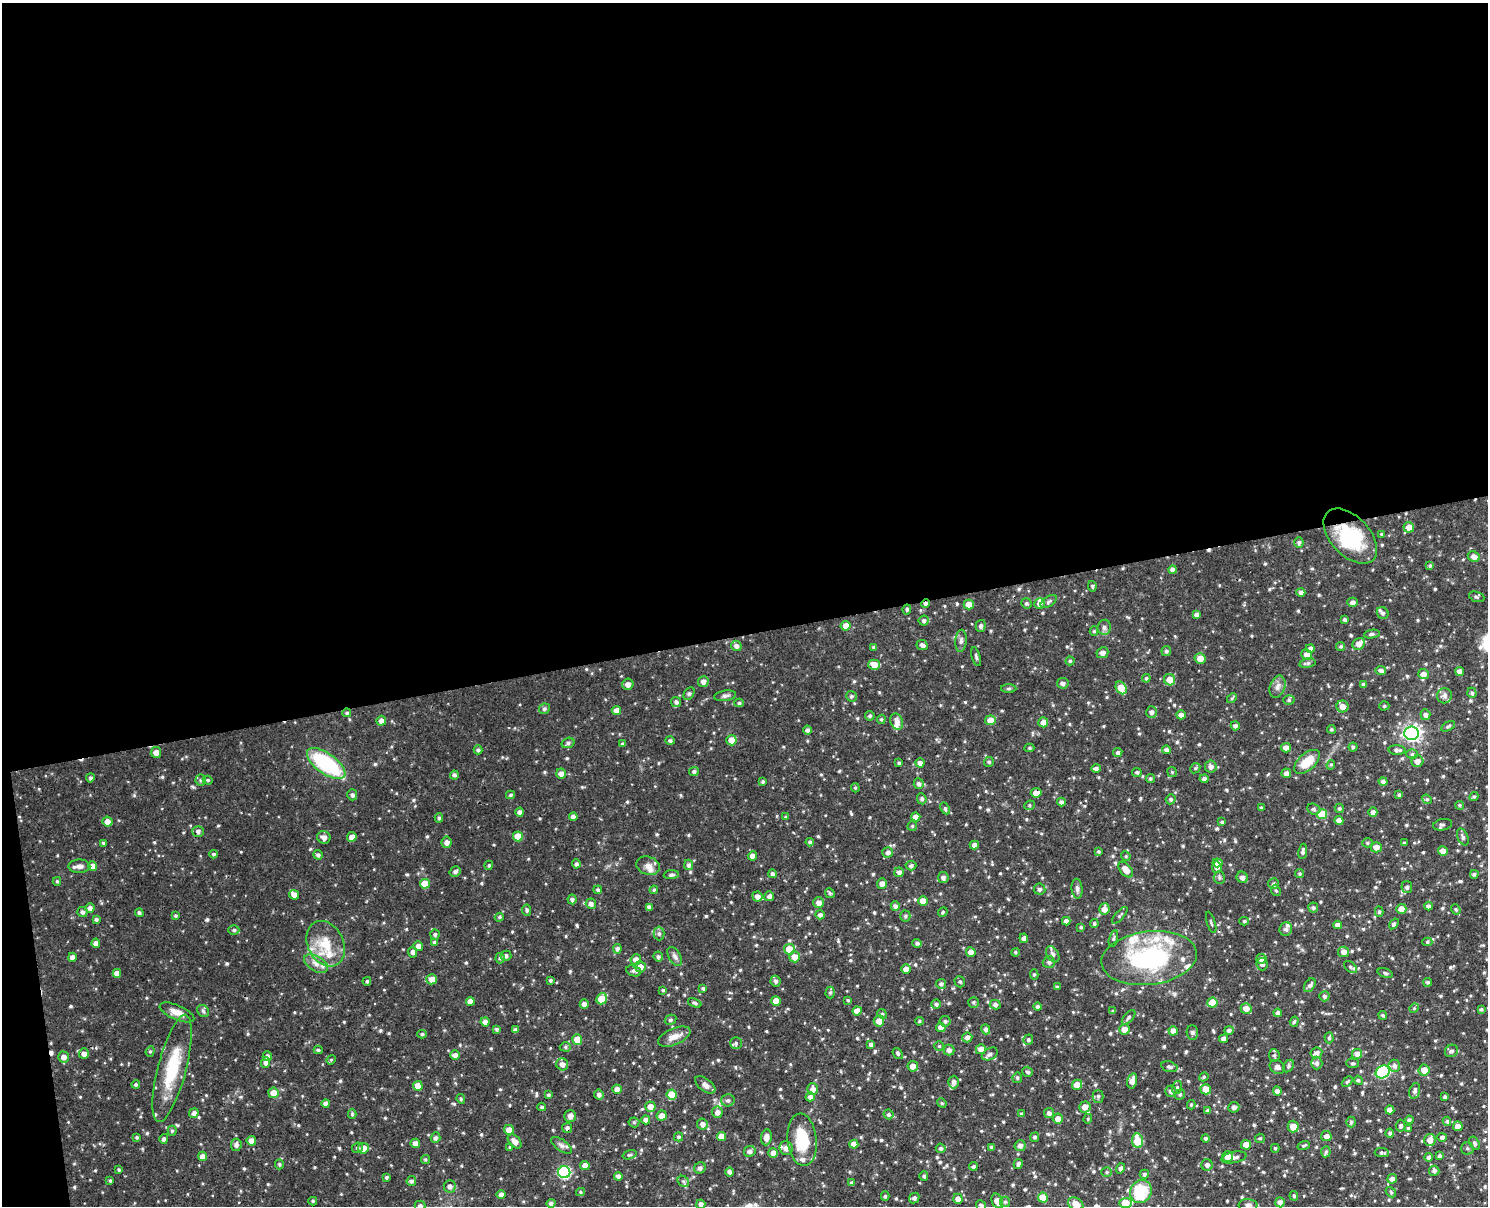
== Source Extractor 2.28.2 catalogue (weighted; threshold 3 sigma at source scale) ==
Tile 1 of 3 x 4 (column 1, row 1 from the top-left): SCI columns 151-1636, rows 3670-4873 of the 4867 x 4930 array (HDU 1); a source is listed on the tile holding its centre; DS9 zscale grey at full resolution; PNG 1490 x 1208 px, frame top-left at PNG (2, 3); each listed source drawn as its Kron ellipse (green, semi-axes under 4 px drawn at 4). Shown black and unused: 53% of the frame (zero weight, under 3 of 4 exposures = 6% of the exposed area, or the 3 px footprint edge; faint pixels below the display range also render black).
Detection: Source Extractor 2.28.2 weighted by HDU 2 'WHT'; one run over the whole footprint, this tile lists its part. Background 0.0567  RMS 0.0039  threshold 0.0174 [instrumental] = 3 sigma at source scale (4.5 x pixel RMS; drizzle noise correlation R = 1.50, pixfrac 1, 0.05/0.05 arcsec/px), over >= 5 px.
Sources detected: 719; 2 inside a brighter object's white glare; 3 cosmic-ray / hot-pixel residue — neither listed nor drawn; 19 inside a brighter listed object's ellipse — not listed separately; of the other 695, all 500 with FLUX_AUTO >= 0.51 (the completeness limit of this list) listed and drawn (195 fainter detections not listed), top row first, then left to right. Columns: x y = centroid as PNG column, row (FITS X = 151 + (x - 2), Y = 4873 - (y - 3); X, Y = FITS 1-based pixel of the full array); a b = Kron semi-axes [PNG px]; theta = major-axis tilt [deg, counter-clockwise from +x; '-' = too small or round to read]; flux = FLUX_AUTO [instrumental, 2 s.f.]
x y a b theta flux
1409 527 5 5 - 3
1382 534 4 3 - 0.58
1350 536 33 19 -46 23
1299 542 5 4 - 0.89
1474 557 6 5 - 2
1430 566 4 3 - 0.58
1173 570 4 4 - 1.5
1092 586 5 4 - 0.61
1301 592 4 4 - 1.2
1477 597 8 5 -20 0.71
1049 602 9 5 33 0.91
1353 602 5 4 - 1.5
1026 603 5 5 - 0.77
926 604 5 4 - 1
969 604 5 5 - 3.6
1039 604 5 5 - 1.6
907 609 5 4 - 0.61
1383 613 6 5 - 1.2
1197 615 4 4 - 1.5
1345 620 4 4 - 0.89
924 621 5 5 - 1
846 626 5 5 - 2.7
981 626 6 5 - 0.88
1104 627 7 6 - 1.3
1094 631 5 4 - 0.61
1372 634 8 4 9 0.97
961 641 11 5 85 1.3
1359 644 6 5 - 2.4
922 645 6 5 - 1.4
736 646 5 5 - 1.4
1341 646 4 4 - 0.62
874 647 4 4 - 0.89
1310 648 4 4 - 1.3
1166 651 5 4 - 0.88
1102 653 6 5 - 1.6
1307 655 5 5 - 2.5
976 657 10 3 -74 0.68
1200 658 5 5 - 3.3
1070 661 4 4 - 0.59
1307 663 8 4 11 0.95
874 665 6 5 - 4.9
1381 670 5 4 - 1.2
1460 672 4 4 - 2.2
1423 674 5 5 - 2.2
1146 678 4 4 - 0.61
1170 680 6 5 - 4.1
703 682 5 5 - 1.7
1063 683 5 5 - 1.2
628 684 6 5 - 1.8
1363 684 4 4 - 0.69
1277 687 11 7 72 1.9
1009 688 7 4 1 0.59
1121 688 7 5 -56 5.8
1472 693 5 4 - 0.74
689 694 7 5 62 0.72
725 696 11 5 8 1.1
851 696 5 5 - 0.74
1444 696 7 7 - 1.2
1232 698 6 3 45 0.53
1289 700 5 5 - 0.8
676 702 5 5 - 0.99
739 703 5 4 - 0.65
1342 706 6 6 - 3.1
1384 706 5 4 - 0.64
544 709 5 5 - 0.9
616 710 5 4 - 2.5
1151 712 6 5 - 1.4
347 713 4 4 - 0.72
1181 715 4 4 - 1.7
1425 715 5 5 - 1.3
870 716 5 4 - 0.78
881 719 5 4 - 0.53
990 720 5 5 - 3.9
381 721 5 5 - 2
897 722 8 6 -71 2
1043 722 5 5 - 2.5
1235 726 4 4 - 1.1
1448 726 7 4 30 0.7
1331 729 4 4 - 0.61
808 730 4 4 - 1.2
1411 733 7 7 - 130
731 740 5 5 - 3.5
670 741 4 4 - 0.77
568 743 6 5 - 0.99
622 744 4 4 - 0.54
1353 747 4 4 - 0.65
1029 748 5 4 - 0.59
1286 748 5 4 - 2.4
478 750 4 4 - 0.79
1166 750 4 4 - 1.3
1397 750 8 5 -4 1.3
156 752 5 5 - 2.1
1118 753 5 4 - 0.93
1412 754 6 5 - 0.75
1417 761 6 6 - 2.1
989 762 5 5 - 0.66
1307 762 15 8 41 7.9
899 763 4 4 - 0.62
920 763 5 4 - 1.5
326 764 22 10 -35 32
1331 765 5 4 - 0.52
1211 767 6 6 - 1.6
1096 768 5 4 - 0.93
1195 768 5 4 - 0.54
694 771 5 4 - 0.98
1137 772 5 4 - 0.82
1172 772 5 5 - 0.52
1286 773 5 5 - 1.6
561 774 5 5 - 2
454 775 4 4 - 0.88
90 778 4 4 - 0.73
1150 779 5 4 - 0.67
1204 779 4 4 - 1.1
201 780 5 5 - 0.64
208 780 5 4 - 0.54
763 781 3 3 - 0.61
1383 781 4 4 - 1.4
919 784 5 5 - 1.1
855 788 4 4 - 0.53
1036 793 5 4 - 2.7
352 795 5 5 - 0.96
510 795 4 3 - 0.59
1399 795 4 4 - 0.69
1474 797 5 4 - 0.54
922 799 5 4 - 0.8
1171 799 5 4 - 0.71
1427 799 5 4 - 0.54
1061 802 4 4 - 1.2
1029 805 5 4 - 0.57
1460 805 4 4 - 0.55
945 808 6 4 -64 0.61
1261 808 4 4 - 0.6
1339 808 5 4 - 0.69
1314 809 7 5 -21 0.72
520 812 4 4 - 1.3
1373 812 4 4 - 1.7
1322 814 5 5 - 9.4
573 817 4 4 - 1.7
786 817 4 4 - 0.54
916 817 4 4 - 2.6
439 818 4 4 - 0.68
1339 820 4 4 - 2.3
107 822 5 5 - 2.7
1222 822 4 3 - 0.63
1442 825 10 5 11 0.99
912 826 5 5 - 0.52
198 831 5 5 - 1.3
518 836 5 5 - 5.3
324 837 7 6 - 1.9
352 837 5 5 - 2.5
1463 837 9 5 -67 0.96
446 842 6 5 - 1.8
810 842 4 4 - 0.83
103 843 4 3 - 0.69
1367 843 5 4 - 0.67
1404 843 3 3 - 0.52
974 845 4 4 - 1.7
1376 847 5 5 - 2.6
1098 851 4 4 - 0.6
1303 851 7 3 83 0.92
1443 851 5 5 - 2.3
888 852 5 5 - 1.3
214 854 4 4 - 0.7
318 855 5 4 - 0.94
752 856 5 4 - 2
1126 856 5 4 - 0.53
1218 863 5 4 - 2.3
576 864 4 4 - 1.1
489 865 4 4 - 0.58
688 865 5 4 - 1
79 866 11 6 1 1.8
93 866 5 4 - 3.1
648 866 12 9 -18 2.3
911 866 5 5 - 0.92
1217 867 5 5 - 1.8
1126 870 9 5 -49 3.9
455 872 5 5 - 1.2
899 872 5 5 - 1.4
772 874 4 3 - 0.95
1300 874 4 4 - 0.56
1474 874 4 4 - 0.81
671 875 7 4 3 0.8
943 877 5 5 - 1.4
1242 877 6 5 - 1.7
1219 878 6 5 - 0.76
57 881 4 4 - 0.58
882 883 5 4 - 1.9
425 884 5 5 - 6.2
1274 884 5 5 - 0.92
1407 887 6 5 - 1.1
1040 889 6 5 - 1.1
1077 889 10 5 -85 1.1
598 890 4 4 - 0.73
654 890 4 3 - 0.52
1276 890 6 4 -67 0.61
830 893 5 4 - 0.63
294 895 5 4 - 2.2
757 896 5 5 - 1.8
769 896 5 5 - 1.4
572 899 5 4 - 1
923 901 5 5 - 3.4
819 903 5 5 - 2.3
591 904 5 5 - 1.6
895 906 4 4 - 1.2
1428 906 4 4 - 1.2
649 907 4 4 - 1.1
90 908 5 4 - 1.5
1313 908 5 5 - 0.81
1104 909 6 5 - 2.6
1401 909 5 5 - 2.9
1456 909 5 4 - 0.58
527 910 5 4 - 0.71
82 912 5 5 - 1
943 912 5 4 - 0.55
1379 912 5 4 - 0.64
139 913 4 4 - 0.9
175 915 4 4 - 0.53
820 915 4 4 - 1.2
1120 915 10 4 47 0.66
905 916 5 5 - 0.63
499 917 4 4 - 0.58
96 919 4 4 - 0.86
1066 921 4 4 - 1.6
1244 921 5 4 - 0.52
1211 922 11 2 -72 0.53
1094 924 4 4 - 0.6
1394 924 6 3 54 0.68
1338 925 4 4 - 1.8
1081 927 4 3 - 0.54
1286 929 7 6 - 1.1
234 930 5 4 - 0.76
659 933 7 5 -89 1
435 934 5 4 - 0.8
1024 938 5 3 - 1.2
1113 939 8 4 76 0.76
434 942 4 4 - 0.8
1427 942 5 4 - 0.58
96 943 4 4 - 1.4
917 943 5 4 - 0.84
326 944 24 18 -63 10
418 946 5 5 - 1.9
617 949 5 4 - 0.97
789 949 5 5 - 4.9
413 952 5 4 - 1.2
971 952 5 4 - 2.9
1015 952 4 4 - 0.54
1344 952 5 5 - 2.1
1053 954 9 6 -59 1.2
506 956 5 5 - 1.1
658 956 5 5 - 0.8
675 956 10 6 -60 1.3
72 957 4 4 - 2
795 957 5 5 - 3.3
500 958 5 4 - 0.85
1149 958 48 26 7 47
636 959 5 5 - 2.4
1261 959 5 5 - 2.1
1049 962 6 6 - 1.1
316 964 13 7 -31 2.7
1262 964 6 5 - 0.88
640 967 5 5 - 2.5
1350 967 8 4 -39 0.94
906 969 5 4 - 2.4
634 971 8 5 -19 0.84
117 973 4 4 - 2.4
1385 973 8 4 -17 0.78
1034 974 5 4 - 0.58
432 979 5 5 - 3.1
550 980 3 3 - 0.65
367 981 4 4 - 0.67
775 981 5 5 - 0.98
960 982 6 5 - 0.67
1428 982 4 4 - 0.74
941 984 5 5 - 0.92
1310 985 7 5 56 1.1
1057 987 4 4 - 0.57
703 988 3 3 - 0.78
663 990 4 4 - 0.54
830 993 6 4 89 0.71
1324 996 5 5 - 0.97
602 999 6 5 - 6.5
848 1000 4 3 - 0.53
470 1001 4 4 - 2.7
776 1001 5 4 - 3.5
973 1002 5 5 - 0.7
695 1003 7 4 -21 0.69
1212 1003 5 5 - 6.8
584 1004 5 4 - 1.7
936 1004 4 4 - 0.74
995 1005 5 4 - 1.2
1038 1007 4 4 - 1
1246 1008 5 5 - 2.8
1414 1008 5 4 - 0.51
1481 1009 4 3 - 0.64
203 1011 6 5 - 0.82
857 1011 4 4 - 3.2
1113 1011 4 4 - 0.52
177 1012 19 7 -24 3.5
1278 1013 4 4 - 1.3
882 1014 5 4 - 0.53
1383 1015 4 3 - 0.53
1129 1017 9 4 48 0.78
670 1020 6 5 - 0.72
879 1021 5 5 - 3
919 1021 4 3 - 0.52
945 1021 5 5 - 0.91
485 1022 4 4 - 1.9
1294 1022 5 4 - 0.67
941 1027 5 4 - 2
497 1029 4 4 - 0.79
986 1029 5 4 - 1.1
1124 1029 5 5 - 2.9
515 1030 4 3 - 1.1
1229 1030 5 4 - 1.2
1173 1031 5 4 - 2.4
1192 1033 7 5 -88 0.84
422 1034 4 4 - 0.69
674 1037 17 8 23 3.4
967 1037 5 5 - 1.5
1329 1038 5 4 - 0.61
1224 1039 4 4 - 1.9
577 1040 5 5 - 4.6
1028 1040 5 5 - 0.77
736 1043 6 6 - 0.78
871 1044 4 4 - 1
939 1046 5 4 - 0.51
565 1047 5 4 - 0.7
981 1049 5 5 - 2.7
318 1050 4 4 - 0.56
949 1050 5 5 - 1.5
150 1051 5 4 - 0.55
1451 1051 7 6 - 1
898 1053 6 4 -51 0.67
1316 1053 6 5 - 1.8
84 1054 5 5 - 1.8
990 1054 8 5 27 1.4
1357 1054 5 5 - 2.2
455 1055 5 5 - 1.6
1274 1055 6 5 - 0.72
267 1056 5 4 - 1.2
63 1057 5 5 - 1.9
331 1060 5 4 - 0.51
266 1063 5 4 - 1.5
1317 1063 6 5 - 1.3
1353 1063 6 4 -2 0.61
562 1064 6 5 - 2
913 1066 5 5 - 2.5
1289 1066 7 4 55 0.72
1394 1066 6 5 - 1.3
1169 1067 8 5 -15 0.97
1277 1067 8 6 -35 1.5
172 1068 55 14 75 19
1424 1070 5 5 - 3.3
1028 1072 5 4 - 0.79
1383 1072 7 6 - 34
1204 1077 5 4 - 0.55
1017 1078 5 4 - 0.71
1358 1080 5 4 - 0.75
1132 1081 8 4 77 2.6
954 1082 6 5 - 1.3
1347 1082 6 4 41 0.58
136 1084 4 4 - 0.75
705 1085 12 6 -37 2.4
1077 1085 5 5 - 3.1
418 1086 5 4 - 3.3
1177 1087 6 5 - 0.69
617 1089 5 4 - 2.5
813 1089 6 5 - 1.9
1206 1089 5 5 - 3.6
1171 1091 5 5 - 1.4
1277 1091 5 4 - 1.6
1415 1091 8 5 74 1.1
273 1093 5 5 - 3.9
1180 1094 5 5 - 0.74
548 1095 4 3 - 0.61
599 1095 5 4 - 1.2
672 1095 5 5 - 6.8
1098 1096 6 5 - 0.82
810 1097 4 4 - 1.5
1445 1097 4 4 - 1.1
461 1099 5 4 - 0.57
728 1100 7 6 - 1.1
326 1103 4 4 - 1.5
942 1103 5 4 - 0.52
1191 1105 4 3 - 0.57
542 1107 4 3 - 0.66
650 1107 5 5 - 3.3
1085 1107 6 5 - 2.5
1234 1107 5 5 - 1.4
1390 1110 4 4 - 2.9
1208 1111 4 4 - 0.92
717 1112 5 5 - 1.7
194 1113 5 4 - 1.5
1049 1113 5 5 - 1.3
352 1114 5 4 - 0.6
888 1114 5 4 - 0.85
1021 1114 4 3 - 0.62
570 1116 6 6 - 1.8
662 1116 5 5 - 2.7
1058 1119 5 5 - 2.4
1088 1119 5 4 - 0.52
646 1120 4 4 - 1.7
1409 1120 4 4 - 0.83
1447 1121 5 4 - 0.69
634 1122 5 5 - 0.6
1351 1122 5 5 - 0.55
702 1124 5 5 - 1.7
1293 1126 6 5 - 3.5
1401 1126 6 5 - 0.85
1458 1126 5 5 - 2.4
567 1128 5 5 - 1.1
1408 1128 4 4 - 0.55
509 1130 5 5 - 2.7
172 1131 5 4 - 0.61
1390 1133 4 4 - 0.78
721 1136 4 4 - 3
1326 1136 5 5 - 1.7
137 1137 4 3 - 0.6
678 1137 4 4 - 0.69
766 1137 8 5 83 2.6
1035 1137 5 4 - 0.79
1442 1137 5 4 - 1.2
436 1138 5 4 - 1
1260 1138 5 4 - 0.51
164 1139 5 4 - 0.94
1205 1139 4 4 - 0.99
802 1140 26 14 -84 15
1430 1140 6 5 - 2.7
251 1141 5 4 - 2.5
515 1141 8 5 -46 2.4
1138 1141 7 5 -82 9.7
415 1143 5 4 - 1.9
1475 1143 7 5 -59 0.88
854 1144 4 4 - 2.9
236 1145 6 5 - 1.4
561 1145 12 5 -36 1.4
1246 1145 5 4 - 3.6
1304 1145 6 4 20 0.62
1020 1146 5 5 - 1.5
510 1147 4 4 - 0.66
992 1147 4 4 - 0.82
357 1148 5 5 - 0.8
363 1148 5 5 - 3.3
786 1148 7 6 - 2.7
941 1148 5 4 - 0.94
1275 1148 4 4 - 0.51
1467 1148 6 6 - 0.85
750 1151 6 5 - 1.2
1326 1152 5 4 - 0.74
773 1153 5 5 - 1.8
1382 1153 7 4 -4 0.82
630 1155 7 4 17 0.6
202 1156 4 4 - 2.3
1228 1156 5 5 - 3.7
1440 1156 4 3 - 0.91
1234 1157 13 5 12 1.4
1429 1157 4 4 - 1.1
425 1160 4 4 - 0.55
279 1164 5 4 - 0.62
1018 1164 5 4 - 1
1207 1165 6 5 - 1.3
585 1166 5 4 - 2.3
973 1166 4 4 - 0.83
700 1168 6 5 - 1.1
1120 1168 5 4 - 1.1
119 1170 3 3 - 0.57
1434 1171 5 5 - 1.2
564 1172 6 6 - 41
729 1172 5 4 - 1.2
1107 1172 5 5 - 0.7
1144 1174 5 4 - 0.85
618 1176 4 4 - 1.4
924 1176 5 4 - 0.74
386 1177 4 3 - 0.55
1392 1179 5 4 - 1.6
110 1181 4 3 - 0.55
411 1181 5 5 - 0.92
683 1181 6 5 - 0.79
852 1183 4 3 - 1
450 1186 6 6 - 1.7
1141 1191 12 10 59 17
580 1192 4 4 - 0.56
1391 1192 6 4 -48 0.6
501 1195 4 4 - 1.6
885 1196 5 4 - 0.64
1294 1196 5 4 - 0.6
914 1198 6 5 - 1
1043 1198 5 5 - 6.5
958 1199 5 4 - 1.8
313 1201 4 4 - 0.56
997 1201 8 5 -66 3.4
1005 1202 5 5 - 0.68
1280 1202 5 5 - 1.9
551 1203 4 4 - 0.79
1125 1203 6 5 - 7.3
701 1204 4 4 - 1.5
1076 1204 8 6 -32 4.1
981 1205 5 4 - 1
1248 1205 9 6 -2 1.2
420 1206 5 5 - 1.2
Overlapping masked pixels (flux is a lower limit): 5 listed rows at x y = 1350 536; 926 604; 347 713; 1036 793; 567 1128
Isophote crosses this tile's border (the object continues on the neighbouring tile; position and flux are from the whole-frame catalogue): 5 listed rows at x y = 701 1204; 1076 1204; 981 1205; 1248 1205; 420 1206